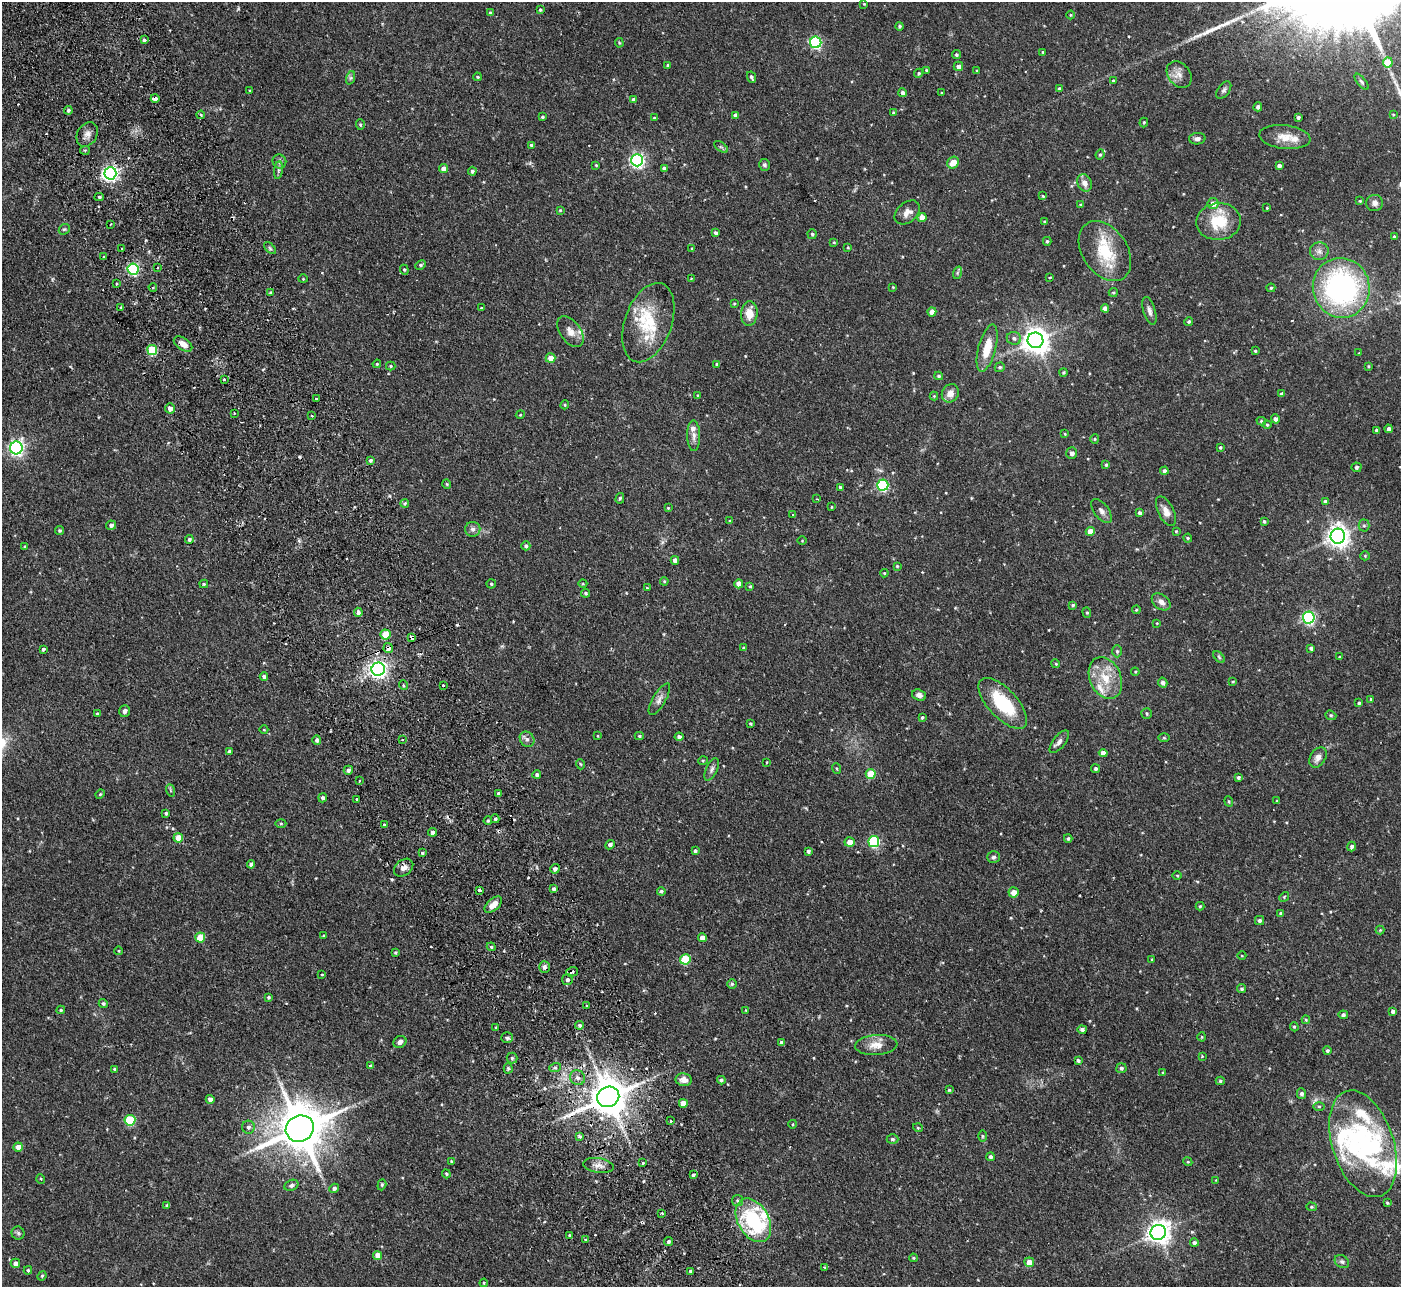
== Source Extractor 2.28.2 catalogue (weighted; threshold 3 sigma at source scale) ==
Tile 11 of 4 x 4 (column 3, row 3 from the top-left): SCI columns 2852-4250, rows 1467-2751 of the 5702 x 5634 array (HDU 1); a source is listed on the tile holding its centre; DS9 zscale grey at full resolution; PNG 1403 x 1289 px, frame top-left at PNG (2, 2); each listed source drawn as its Kron ellipse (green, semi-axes under 4 px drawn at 4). Shown black and unused: <1% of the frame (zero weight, under 2 of 3 exposures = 3% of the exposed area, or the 3 px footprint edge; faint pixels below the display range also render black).
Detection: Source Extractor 2.28.2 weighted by HDU 2 'WHT'; one run over the whole footprint, this tile lists its part. Background 0.0933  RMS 0.0062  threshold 0.028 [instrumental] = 3 sigma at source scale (4.5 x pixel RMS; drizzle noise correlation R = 1.50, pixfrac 1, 0.05/0.05 arcsec/px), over >= 5 px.
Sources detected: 414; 2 inside a brighter object's white glare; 14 cosmic-ray / hot-pixel residue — neither listed nor drawn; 15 inside a brighter listed object's ellipse — not listed separately; the other 383 listed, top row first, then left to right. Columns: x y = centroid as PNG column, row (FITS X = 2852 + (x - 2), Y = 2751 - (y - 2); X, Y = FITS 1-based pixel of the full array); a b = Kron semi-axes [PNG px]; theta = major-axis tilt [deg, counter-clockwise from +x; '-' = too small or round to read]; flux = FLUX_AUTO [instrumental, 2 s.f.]
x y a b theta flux
864 4 4 3 - 0.51
540 10 4 3 - 0.69
490 13 4 3 - 1.1
1071 15 4 3 - 0.49
900 26 4 4 - 0.98
144 40 3 3 - 2.4
816 42 6 5 - 81
619 43 5 3 - 0.63
1043 52 4 4 - 0.7
956 55 4 4 - 0.88
1388 62 5 5 - 16
668 65 4 3 - 0.72
958 66 4 4 - 2.7
927 70 4 3 - 0.75
977 71 3 3 - 0.54
919 73 5 4 - 0.96
1179 75 15 11 -51 4.7
477 77 4 3 - 0.76
751 77 6 3 -64 1.3
350 78 7 4 71 1.1
1113 81 4 4 - 0.98
1362 82 10 4 -51 1.2
1059 89 4 3 - 1.3
1224 90 10 6 53 1.7
250 91 3 3 - 0.5
903 93 4 4 - 1.9
942 93 3 2 - 0.51
155 98 4 3 - 3.5
633 100 4 4 - 1.6
1258 107 4 4 - 1.8
68 110 4 4 - 1.3
894 113 4 3 - 1.4
1393 114 4 2 - 0.45
201 115 4 3 - 0.66
735 115 4 4 - 2.3
542 117 4 4 - 0.89
1298 117 3 3 - 1.4
654 118 4 3 - 0.57
1144 122 5 4 - 0.73
360 125 5 4 - 0.88
87 134 13 10 60 3.8
1285 137 26 11 -6 8.2
1197 139 8 5 3 2.2
531 145 4 4 - 1.1
721 147 8 4 -36 1.1
85 150 5 4 - 1
1100 154 5 3 - 0.82
637 160 6 6 - 160
279 161 7 6 - 1.8
953 163 6 5 - 6.4
596 165 3 2 - 0.51
764 165 6 5 - 1.3
1279 166 4 4 - 2
664 168 4 3 - 1.4
444 169 4 4 - 4.8
278 170 9 4 82 1.3
472 171 4 4 - 1.4
110 173 6 6 - 160
1084 183 9 7 -70 4.1
1043 196 3 2 - 1.1
99 197 4 4 - 0.9
1360 201 4 4 - 0.64
1375 203 8 8 - 2.3
1213 204 5 5 - 4.4
1081 205 4 3 - 0.99
1267 208 3 3 - 0.6
560 210 4 4 - 0.58
907 212 14 9 40 4.3
922 217 4 4 - 5.4
1044 222 3 3 - 0.73
1219 222 22 18 6 20
111 224 3 2 - 0.55
64 229 6 5 - 0.85
716 233 4 4 - 1.3
812 234 5 4 - 1.1
1394 236 4 3 - 0.63
1047 241 4 4 - 0.83
834 242 4 3 - 0.56
848 247 3 3 - 0.56
270 248 7 4 -46 1
692 248 4 3 - 0.62
122 249 3 3 - 1.4
1105 251 33 22 -56 27
1319 251 9 9 - 2.8
104 256 3 3 - 0.78
420 265 5 4 - 0.97
157 268 2 2 - 0.54
133 269 6 5 - 82
404 270 5 4 - 0.78
957 273 6 4 72 0.94
1050 277 4 3 - 0.85
303 279 4 4 - 0.61
691 279 4 3 - 0.45
117 284 3 3 - 1.3
893 287 3 3 - 0.47
153 288 4 3 - 0.6
1271 288 4 4 - 0.88
1341 288 30 28 -74 130
270 292 3 3 - 0.83
1113 292 4 4 - 0.8
734 304 4 3 - 0.64
121 308 3 3 - 3.4
481 308 4 3 - 0.71
1105 308 4 4 - 3.9
1149 311 14 6 -74 2.7
932 312 4 4 - 5.7
749 314 12 8 84 7.5
1189 321 4 4 - 0.91
648 323 41 23 70 25
570 331 17 10 -54 5.1
1014 338 7 6 - 1.9
1035 340 8 8 - 650
183 344 10 6 -33 4.8
987 348 24 8 75 13
152 350 5 5 - 35
1255 351 3 3 - 0.65
1359 353 3 3 - 0.43
551 358 5 5 - 6.2
377 364 4 3 - 0.64
717 364 3 3 - 1
391 366 5 4 - 0.74
1368 366 3 3 - 0.58
1000 367 5 4 - 1.1
1063 372 4 4 - 0.9
939 376 4 3 - 0.97
224 379 3 3 - 1.1
950 393 9 8 - 4.8
1282 394 4 3 - 1.6
698 395 4 2 - 0.42
934 396 4 4 - 0.56
317 399 3 3 - 5.4
565 405 5 4 - 0.78
170 408 5 5 - 3
234 413 2 2 - 0.59
520 415 4 3 - 0.54
312 416 3 2 - 0.48
1275 419 4 4 - 2.2
1261 421 5 4 - 0.87
1267 425 4 3 - 0.82
1389 429 4 3 - 1.7
1376 430 4 3 - 0.91
1065 434 4 3 - 0.55
694 436 15 6 -89 3.2
1095 439 5 4 - 0.71
1220 447 4 4 - 0.9
16 448 6 6 - 160
1072 453 6 5 - 2.3
370 460 4 4 - 1.1
1106 465 4 3 - 0.87
1356 467 5 5 - 1.1
1164 471 4 4 - 2.3
447 484 4 4 - 0.77
883 485 5 5 - 63
840 487 4 3 - 0.87
620 498 5 4 - 0.99
817 499 4 2 - 0.38
1325 501 4 4 - 1.6
405 503 4 4 - 0.97
831 507 3 2 - 0.47
668 508 3 3 - 0.61
1102 511 14 7 -53 2.7
1166 511 16 7 -63 5.2
1139 513 4 3 - 1.4
793 514 3 2 - 0.46
730 521 3 3 - 0.8
1264 521 4 3 - 0.98
111 525 5 4 - 1.8
1364 526 6 5 - 1.1
473 529 7 7 - 2
60 530 4 4 - 0.97
1090 531 4 4 - 5.9
1176 531 3 3 - 0.6
1338 536 7 7 - 420
1188 538 4 4 - 0.67
189 539 4 4 - 1.3
802 541 5 3 - 0.48
25 546 4 3 - 0.73
526 546 4 4 - 1.4
1365 556 5 4 - 0.7
675 560 4 4 - 3.2
897 566 4 4 - 0.63
884 573 4 4 - 0.65
664 581 4 3 - 0.64
204 584 4 4 - 0.86
491 584 4 4 - 0.98
583 584 4 3 - 0.5
739 584 4 4 - 5.5
750 586 4 4 - 0.81
647 588 3 3 - 0.58
585 593 4 4 - 0.96
1161 602 10 7 -38 3.1
1073 605 4 3 - 0.86
1136 610 4 4 - 0.65
358 612 4 4 - 3.2
1087 612 5 4 - 0.76
1309 617 6 6 - 99
1157 623 3 2 - 0.45
385 634 5 5 - 15
412 637 4 3 - 12
388 648 5 4 - 2.8
743 648 4 3 - 0.78
1311 648 4 4 - 1.7
43 649 3 3 - 1.3
1117 651 6 5 - 0.98
1219 657 7 4 -46 0.94
1340 657 3 3 - 0.93
1056 664 4 3 - 0.67
378 669 6 6 - 250
1135 672 4 3 - 0.58
264 676 4 4 - 1.5
1105 678 22 15 -66 15
1233 682 4 3 - 0.52
1163 683 5 4 - 2.1
403 685 5 3 - 0.73
443 685 3 2 - 1
919 695 7 5 -20 2.3
659 699 18 6 60 3.3
1371 699 4 3 - 0.58
1003 703 32 14 -47 31
1359 703 3 3 - 0.94
124 711 6 5 - 2
1147 713 5 5 - 0.92
97 714 3 3 - 0.59
1331 715 6 4 -21 0.82
922 717 4 3 - 0.9
750 723 3 3 - 0.77
264 730 4 3 - 0.41
598 736 3 2 - 0.42
639 736 4 4 - 0.82
679 737 4 4 - 1.9
1164 738 5 3 - 0.69
402 739 3 3 - 1.7
527 739 8 7 - 2.2
317 740 4 4 - 1.9
1059 742 13 6 52 2.5
229 751 4 3 - 2
1103 753 4 4 - 4.1
1318 757 11 7 57 3.9
703 760 5 3 - 0.56
766 762 4 2 - 0.41
580 764 5 3 - 0.55
836 768 5 3 - 0.54
712 769 12 5 65 2.1
1095 769 4 4 - 1.2
348 770 5 4 - 1.6
871 774 5 5 - 14
537 775 4 4 - 1.6
1238 777 3 3 - 1.1
360 781 3 2 - 0.98
170 790 6 4 -71 0.76
100 794 5 4 - 0.66
498 794 4 3 - 1.8
323 798 4 4 - 1.4
357 799 3 2 - 0.92
1229 801 5 4 - 0.72
1277 801 4 3 - 0.5
166 813 4 3 - 0.81
495 819 4 3 - 0.95
488 821 4 3 - 0.78
281 823 5 3 - 0.65
384 825 3 3 - 0.63
433 832 4 4 - 1.7
178 838 4 4 - 7.9
1068 839 4 3 - 0.89
850 842 5 5 - 5.6
874 842 5 5 - 60
610 845 5 4 - 1.9
1352 847 5 4 - 1.5
695 851 3 3 - 0.99
808 851 4 4 - 1.3
422 853 3 3 - 0.72
993 857 6 6 - 1.3
251 864 4 4 - 1.8
404 868 11 7 39 2.9
555 869 5 4 - 1.9
1177 875 4 3 - 0.49
553 889 4 4 - 1.4
479 890 4 3 - 1.4
661 891 4 4 - 1.1
1014 892 5 5 - 4.6
1284 897 5 4 - 0.68
493 905 10 6 42 4.8
1200 906 4 4 - 0.69
1281 913 4 4 - 1.3
1259 920 4 4 - 1.6
1380 930 4 4 - 0.57
324 936 3 3 - 0.65
200 938 5 5 - 16
702 938 4 4 - 3.8
491 947 4 4 - 0.82
119 951 4 3 - 0.48
395 952 3 3 - 0.8
1242 956 4 3 - 0.45
685 959 5 5 - 29
1152 959 3 3 - 0.62
544 967 6 5 - 1.8
572 972 6 5 - 1.6
322 974 4 2 - 0.43
567 980 5 5 - 1.4
732 984 5 4 - 0.92
1242 989 5 4 - 0.98
268 997 4 3 - 0.77
103 1004 4 4 - 1.3
586 1005 3 2 - 0.88
61 1010 4 3 - 0.93
746 1010 3 2 - 0.42
1393 1011 4 3 - 1.7
1343 1015 4 4 - 1.3
1306 1020 4 4 - 0.58
580 1025 4 4 - 1.2
1294 1027 5 4 - 0.73
496 1028 4 2 - 0.56
1082 1029 5 4 - 1.8
1202 1037 4 4 - 0.58
507 1038 6 5 - 1.1
400 1042 7 5 33 2.3
781 1042 4 4 - 1.4
876 1045 21 10 3 7.2
1327 1051 4 4 - 1.2
1202 1056 3 3 - 0.47
512 1058 5 5 - 1.2
1078 1061 4 4 - 1.2
371 1066 4 4 - 1.1
508 1068 5 4 - 1.1
555 1068 6 4 19 0.94
1121 1068 5 5 - 1.3
115 1069 4 3 - 1.4
1163 1073 4 3 - 0.57
577 1078 8 7 - 2.7
684 1080 8 6 -9 3.8
721 1080 4 4 - 1.4
1220 1081 4 4 - 1
949 1090 4 4 - 0.6
1301 1094 5 4 - 1.6
608 1097 11 10 - 1700
210 1099 4 4 - 3
683 1103 4 4 - 6.3
1319 1106 6 4 -1 0.67
130 1120 5 5 - 38
671 1121 3 3 - 1.4
793 1124 4 3 - 0.45
248 1127 6 6 - 1.8
918 1128 5 3 - 0.54
300 1129 14 13 - 2700
579 1136 3 3 - 2.1
982 1136 6 4 -89 0.82
892 1139 6 4 0 1.2
1363 1144 55 30 -72 79
18 1147 4 4 - 5.6
990 1157 4 4 - 1.4
451 1161 4 3 - 0.43
1188 1162 4 3 - 0.59
643 1163 3 3 - 0.84
598 1165 15 7 -8 4.1
446 1174 4 3 - 0.7
693 1175 3 3 - 1
41 1179 5 3 - 0.56
1216 1180 3 3 - 0.39
291 1185 7 5 25 1.3
382 1185 5 4 - 0.75
334 1188 5 4 - 1.7
738 1201 5 5 - 1.1
1387 1203 4 3 - 0.66
167 1205 4 3 - 0.94
1311 1207 5 4 - 0.75
662 1213 3 2 - 0.78
753 1220 23 15 -60 55
1158 1232 8 7 - 480
18 1233 6 6 - 1.3
570 1235 4 3 - 1
585 1240 4 3 - 0.78
668 1241 4 3 - 1.2
1194 1243 4 4 - 1.4
377 1255 4 4 - 5
913 1258 4 3 - 0.67
1029 1262 5 5 - 5.2
1342 1262 7 6 - 1.5
15 1263 5 4 - 3.2
825 1267 3 2 - 0.94
28 1270 4 3 - 0.87
690 1271 4 3 - 0.92
42 1276 5 4 - 0.74
484 1283 4 4 - 0.58
Overlapping masked pixels (flux is a lower limit): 7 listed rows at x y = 155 98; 183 344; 412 637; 388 648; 404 868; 572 972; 608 1097